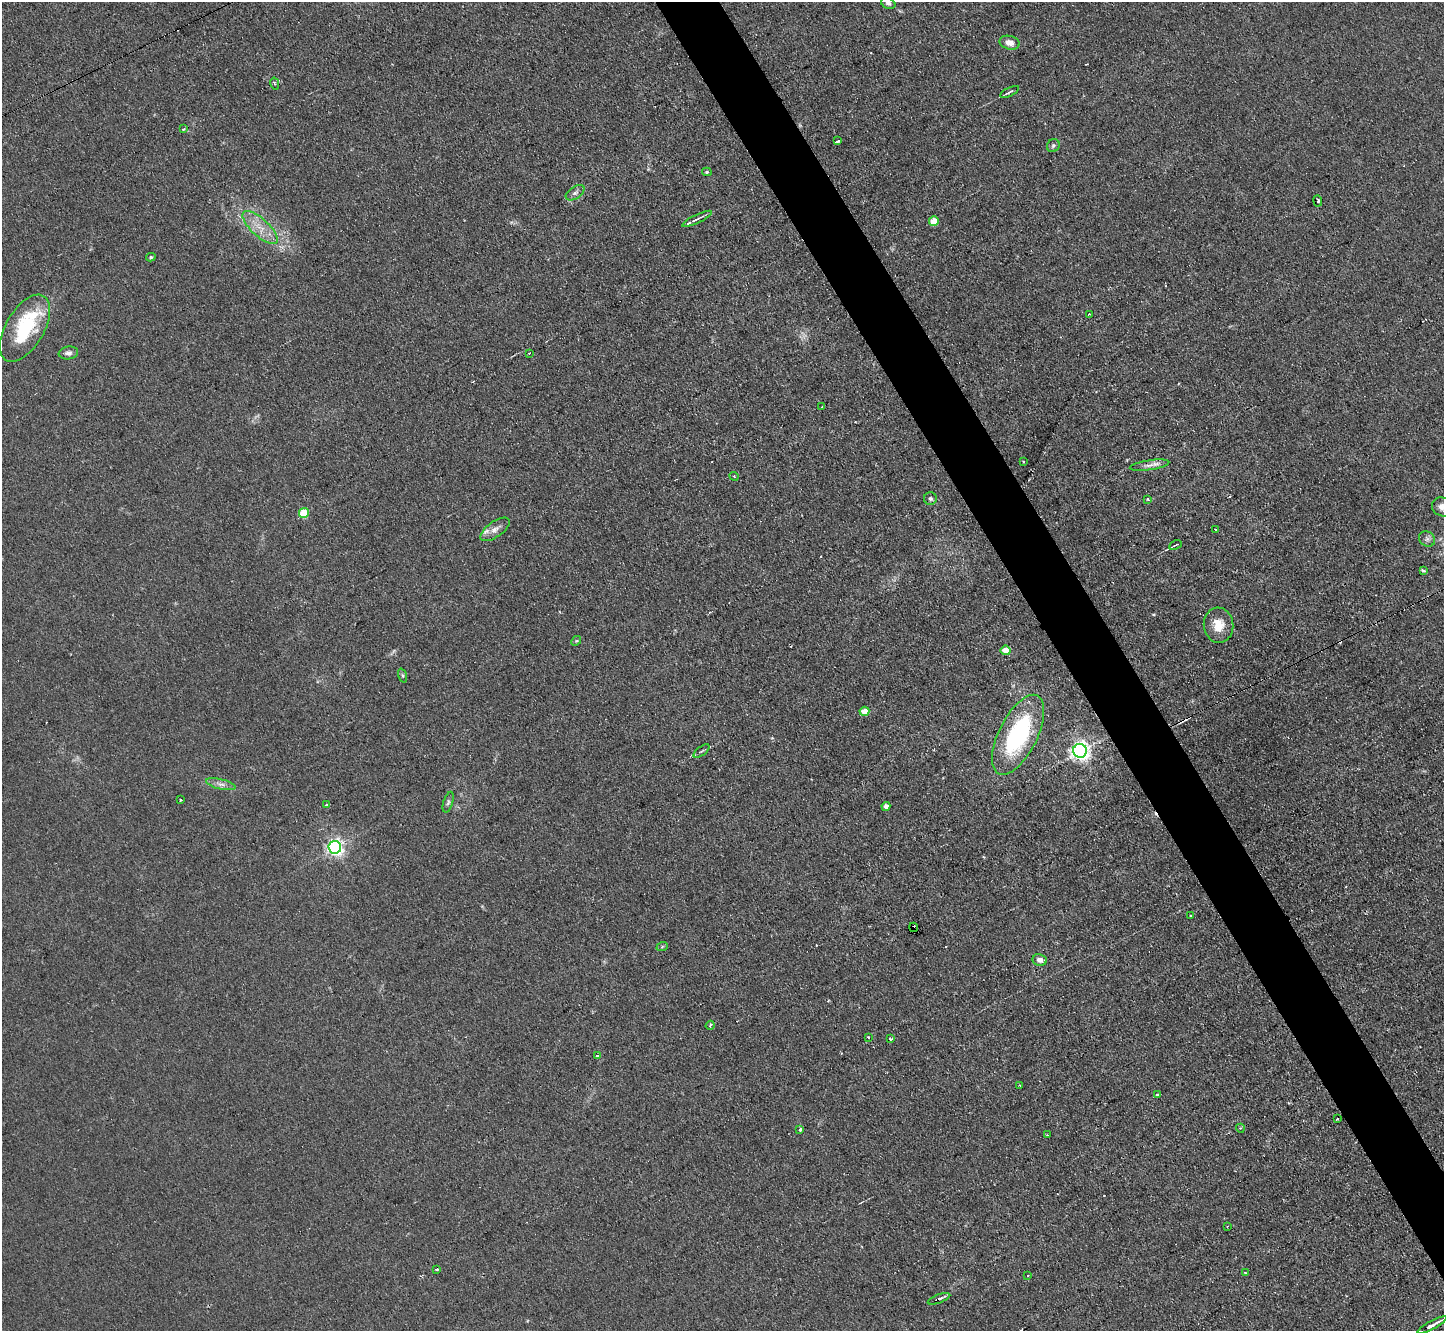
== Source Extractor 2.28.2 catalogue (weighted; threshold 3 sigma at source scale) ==
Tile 6 of 4 x 4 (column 2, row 2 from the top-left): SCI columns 1443-2884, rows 2808-4136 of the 5767 x 5753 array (HDU 1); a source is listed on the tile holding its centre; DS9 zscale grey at full resolution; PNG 1446 x 1333 px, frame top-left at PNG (2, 2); each listed source drawn as its Kron ellipse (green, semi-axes under 4 px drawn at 4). Shown black and unused: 4% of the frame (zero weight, under 2 of 3 exposures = <1% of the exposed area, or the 3 px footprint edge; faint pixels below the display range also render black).
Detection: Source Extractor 2.28.2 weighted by HDU 2 'WHT'; one run over the whole footprint, this tile lists its part. Background 0.0803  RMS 0.0071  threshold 0.032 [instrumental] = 3 sigma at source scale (4.5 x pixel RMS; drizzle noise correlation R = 1.50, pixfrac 1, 0.05/0.05 arcsec/px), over >= 5 px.
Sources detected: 77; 1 too faint to see at this stretch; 8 cosmic-ray / hot-pixel residue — neither listed nor drawn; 3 inside a brighter listed object's ellipse — not listed separately; the other 65 listed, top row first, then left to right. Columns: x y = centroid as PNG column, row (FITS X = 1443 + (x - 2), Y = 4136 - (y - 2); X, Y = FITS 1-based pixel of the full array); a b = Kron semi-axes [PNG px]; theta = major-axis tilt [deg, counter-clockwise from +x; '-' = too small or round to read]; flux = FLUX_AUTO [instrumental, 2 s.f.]
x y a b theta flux
888 3 7 5 -27 2.2
1010 43 10 6 -14 5.8
275 83 6 3 -76 1.1
1010 92 10 3 27 2.1
183 129 3 3 - 2.2
838 141 4 3 - 3
1053 146 7 6 - 1.6
707 172 5 4 - 0.95
575 193 10 6 34 2.4
1318 201 5 3 - 1.1
697 219 16 3 26 2.4
934 221 5 5 - 16
260 228 22 8 -43 11
151 257 5 4 - 1.1
1089 314 3 2 - 1.5
25 328 37 19 60 51
68 353 10 6 8 2.6
529 353 3 3 - 1.8
822 407 3 2 - 1.3
1023 462 2 2 - 0.62
1149 465 20 5 9 4.3
734 476 4 4 - 1
930 499 6 6 - 1.6
1148 499 3 3 - 0.99
1442 507 10 9 - 4.9
304 513 5 5 - 27
495 529 17 7 36 5
1216 530 3 3 - 2.1
1427 539 8 7 - 2.5
1175 545 7 3 26 1
1423 570 4 3 - 1.5
1219 625 17 14 -83 12
576 641 5 4 - 0.81
1006 650 5 4 - 9.8
402 675 7 3 -71 1.1
864 711 5 4 - 9.2
1018 735 44 19 63 87
701 751 9 3 39 1.1
1080 751 7 6 - 400
221 784 15 5 -14 3.6
180 800 3 2 - 0.97
448 802 11 5 73 1.8
327 804 3 3 - 1.6
886 806 4 4 - 4.1
335 847 6 6 - 260
1191 916 3 3 - 0.75
913 927 5 3 - 1.2
662 947 6 3 20 0.81
1040 960 7 6 - 3.8
710 1025 5 3 - 1.1
868 1038 3 3 - 1.6
890 1039 3 3 - 1.7
598 1056 4 3 - 2
1020 1085 3 2 - 0.58
1157 1095 3 3 - 4.5
1337 1119 3 3 - 0.96
1240 1128 4 3 - 0.86
799 1129 3 3 - 14
1047 1135 3 3 - 0.64
1227 1226 3 2 - 0.83
437 1269 3 3 - 3.3
1245 1273 3 2 - 1.2
1027 1276 3 2 - 0.82
939 1299 12 3 21 2.5
1432 1325 16 3 28 5.8
Overlapping masked pixels (flux is a lower limit): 2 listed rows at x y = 913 927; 939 1299
Isophote crosses this tile's border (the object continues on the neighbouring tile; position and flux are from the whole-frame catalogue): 3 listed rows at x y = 888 3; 1442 507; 1432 1325